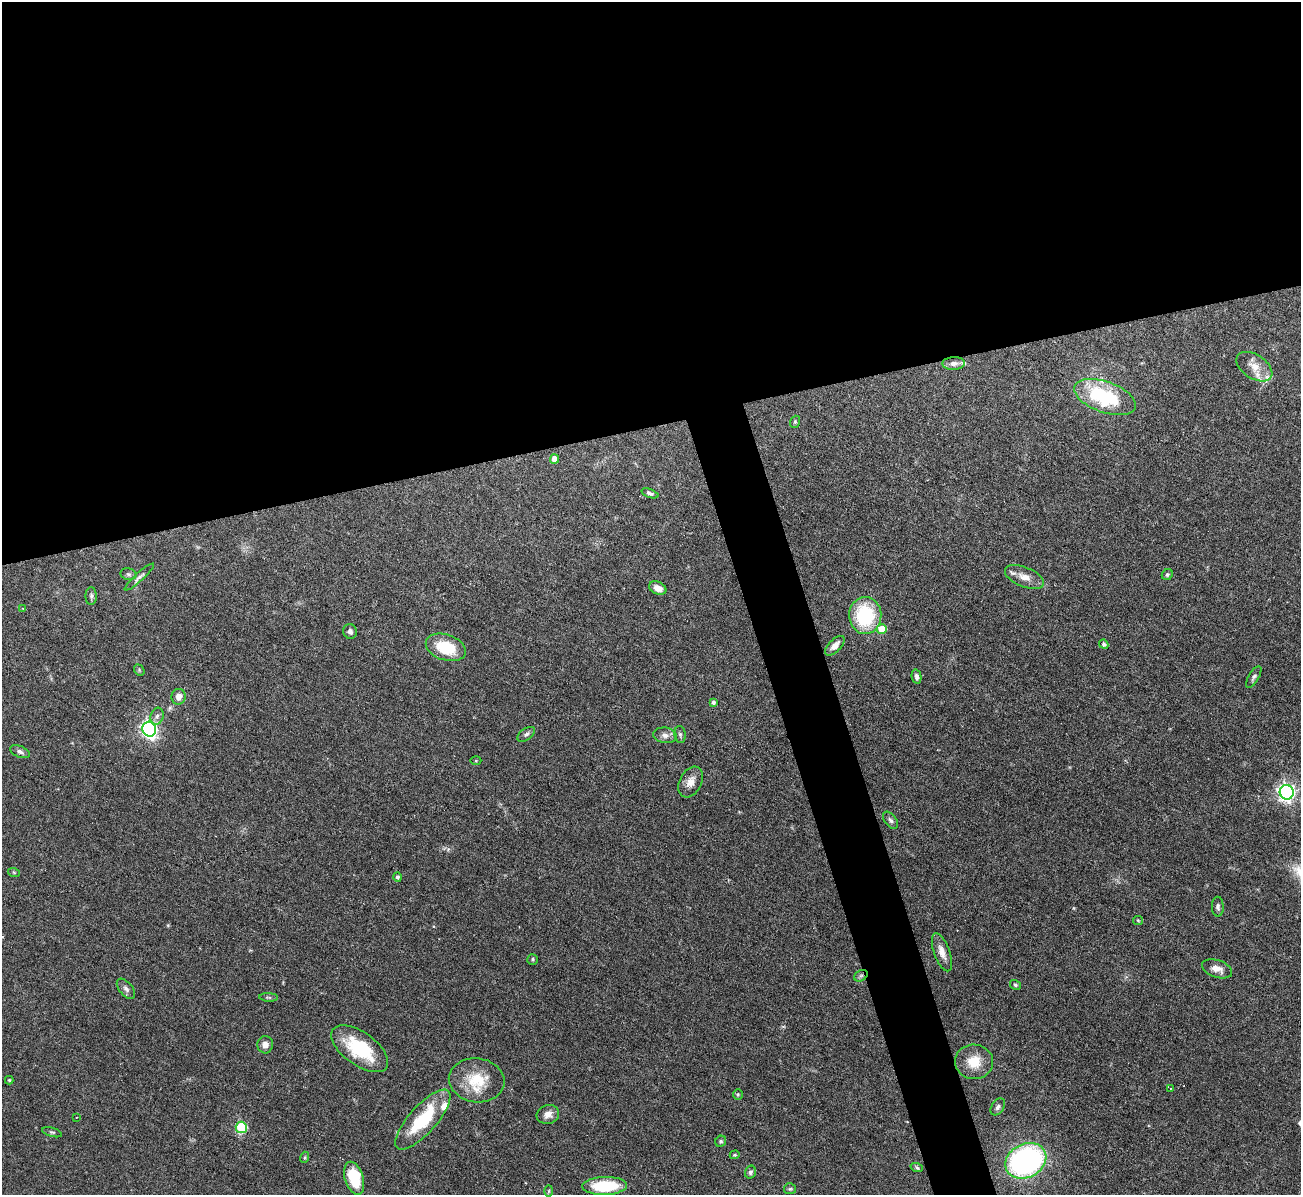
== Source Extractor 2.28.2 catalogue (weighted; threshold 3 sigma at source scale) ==
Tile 2 of 4 x 4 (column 2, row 1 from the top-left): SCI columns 1300-2598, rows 3725-4917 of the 5199 x 5182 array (HDU 1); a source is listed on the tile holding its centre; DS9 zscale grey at full resolution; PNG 1303 x 1197 px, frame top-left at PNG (2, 2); each listed source drawn as its Kron ellipse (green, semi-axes under 4 px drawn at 4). Shown black and unused: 39% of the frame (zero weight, under 3 of 6 exposures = <1% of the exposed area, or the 3 px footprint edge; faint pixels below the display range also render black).
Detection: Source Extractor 2.28.2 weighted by HDU 2 'WHT'; one run over the whole footprint, this tile lists its part. Background 0.0842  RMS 0.0032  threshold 0.0132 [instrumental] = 3 sigma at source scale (4.09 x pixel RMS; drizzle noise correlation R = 1.36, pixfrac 0.8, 0.05/0.05 arcsec/px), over >= 5 px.
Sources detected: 75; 3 cosmic-ray / hot-pixel residue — neither listed nor drawn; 4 inside a brighter listed object's ellipse — not listed separately; the other 68 listed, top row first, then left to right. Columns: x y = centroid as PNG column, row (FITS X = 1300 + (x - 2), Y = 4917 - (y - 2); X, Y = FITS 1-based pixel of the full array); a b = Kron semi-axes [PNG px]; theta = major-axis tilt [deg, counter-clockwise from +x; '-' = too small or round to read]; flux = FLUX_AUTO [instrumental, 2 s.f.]
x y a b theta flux
954 363 11 6 2 1.5
1254 367 20 12 -33 3.8
1105 397 32 15 -20 24
795 422 6 5 - 0.44
554 459 5 4 - 2.7
650 493 9 4 -20 0.73
128 574 8 6 -15 0.64
1167 575 6 5 - 0.58
139 577 19 4 42 1
1024 577 21 10 -22 3.2
658 588 9 6 -25 2.6
91 596 9 5 89 0.75
23 609 4 3 - 0.24
865 615 18 16 -88 19
882 629 5 5 - 6.2
350 631 7 6 - 1.1
1104 644 5 4 - 0.67
835 646 12 6 45 2
446 647 21 13 -18 12
139 670 6 4 -50 0.47
916 676 7 5 -78 0.95
1254 677 12 5 59 0.82
179 697 8 7 - 2.1
713 702 4 4 - 0.81
157 716 9 6 72 0.99
149 729 7 6 - 100
526 734 10 5 36 0.86
665 735 12 7 -8 1.4
680 735 9 5 -83 0.67
20 752 10 5 -23 0.93
476 761 5 3 - 0.28
691 782 16 11 61 2.7
1287 792 7 7 - 120
891 820 10 5 -52 0.82
14 873 6 4 -20 0.31
397 877 4 4 - 0.59
1218 907 10 6 -89 0.88
1138 920 5 4 - 0.31
942 952 20 8 -70 2.7
533 959 5 5 - 0.47
1217 969 16 8 -19 2.4
861 976 7 5 29 0.67
1015 985 6 4 -31 0.47
126 989 12 6 -50 1.1
269 997 9 4 -3 0.47
265 1045 9 8 - 2
360 1049 33 16 -36 17
974 1062 19 17 -4 6.1
9 1080 4 3 - 0.44
477 1080 28 22 -8 10
1170 1088 3 2 - 0.2
738 1094 5 5 - 0.4
998 1107 9 6 56 0.89
548 1114 11 9 18 2.2
77 1117 3 2 - 0.22
423 1120 38 13 48 17
241 1127 5 5 - 23
52 1132 10 4 -16 0.54
721 1141 6 5 - 0.5
735 1155 5 4 - 0.41
305 1157 5 3 - 0.33
1026 1161 21 16 27 70
917 1168 6 4 -19 0.47
750 1172 6 5 - 0.74
354 1178 17 9 -72 12
605 1186 22 9 2 14
790 1189 6 5 - 0.51
549 1191 6 4 88 0.36
Overlapping masked pixels (flux is a lower limit): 1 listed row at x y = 861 976